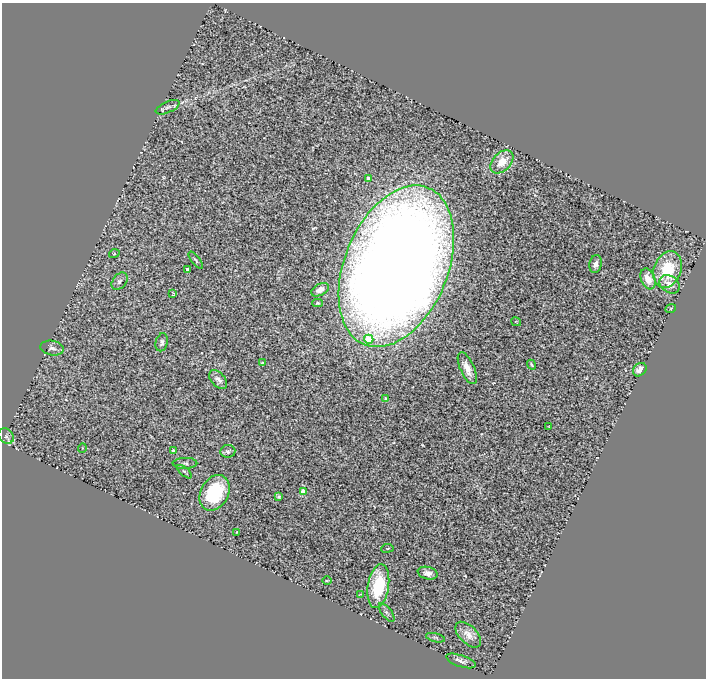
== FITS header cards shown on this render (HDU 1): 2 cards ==
NAXIS1  =                  704
NAXIS2  =                  676

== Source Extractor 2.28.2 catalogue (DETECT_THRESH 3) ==
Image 704 x 676 px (HDU 1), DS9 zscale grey, 1 PNG px = 1 image px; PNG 708 x 680 px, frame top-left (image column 1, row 676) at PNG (2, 3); each listed source drawn as its Kron ellipse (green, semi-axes under 4 px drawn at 4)
Background 1.25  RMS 0.16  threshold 0.471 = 3 sigma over >= 5 px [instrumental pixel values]
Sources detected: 46; all 46 listed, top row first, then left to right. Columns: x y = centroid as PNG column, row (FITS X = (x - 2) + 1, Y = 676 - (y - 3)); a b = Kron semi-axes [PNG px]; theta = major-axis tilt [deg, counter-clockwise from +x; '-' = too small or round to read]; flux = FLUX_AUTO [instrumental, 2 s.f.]
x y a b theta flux
168 107 13 5 24 45
502 162 13 9 45 170
368 178 4 3 - 38
114 254 5 3 - 9.7
196 260 10 4 -52 17
596 264 9 6 77 53
396 266 85 51 68 30000
668 269 19 13 70 490
188 270 4 3 - 40
648 279 11 7 -69 140
120 281 10 6 50 33
670 284 11 8 -35 100
320 290 9 5 27 68
173 294 4 3 - 11
317 303 5 4 - 16
671 308 5 3 - 10
516 322 5 3 - 9.5
369 339 5 4 - 280
162 342 9 6 77 33
52 348 11 7 -11 42
262 363 3 3 - 18
531 365 5 3 - 13
467 368 17 7 -66 120
640 370 7 6 - 66
218 380 11 6 -47 57
386 399 4 3 - 43
549 426 4 2 - 7.7
6 436 8 6 -45 38
82 448 5 3 - 8.1
173 451 3 3 - 27
228 451 7 6 - 28
185 463 12 5 1 29
184 472 9 4 -42 21
303 491 4 4 - 150
215 493 19 13 61 660
279 497 4 3 - 17
237 532 3 2 - 8.6
387 548 6 3 7 10
428 573 10 6 -14 60
327 581 5 3 - 9.5
378 586 22 10 81 600
360 594 4 2 - 8.6
387 612 11 5 -52 36
468 635 16 9 -44 88
435 638 10 4 -14 17
461 661 15 5 -19 50